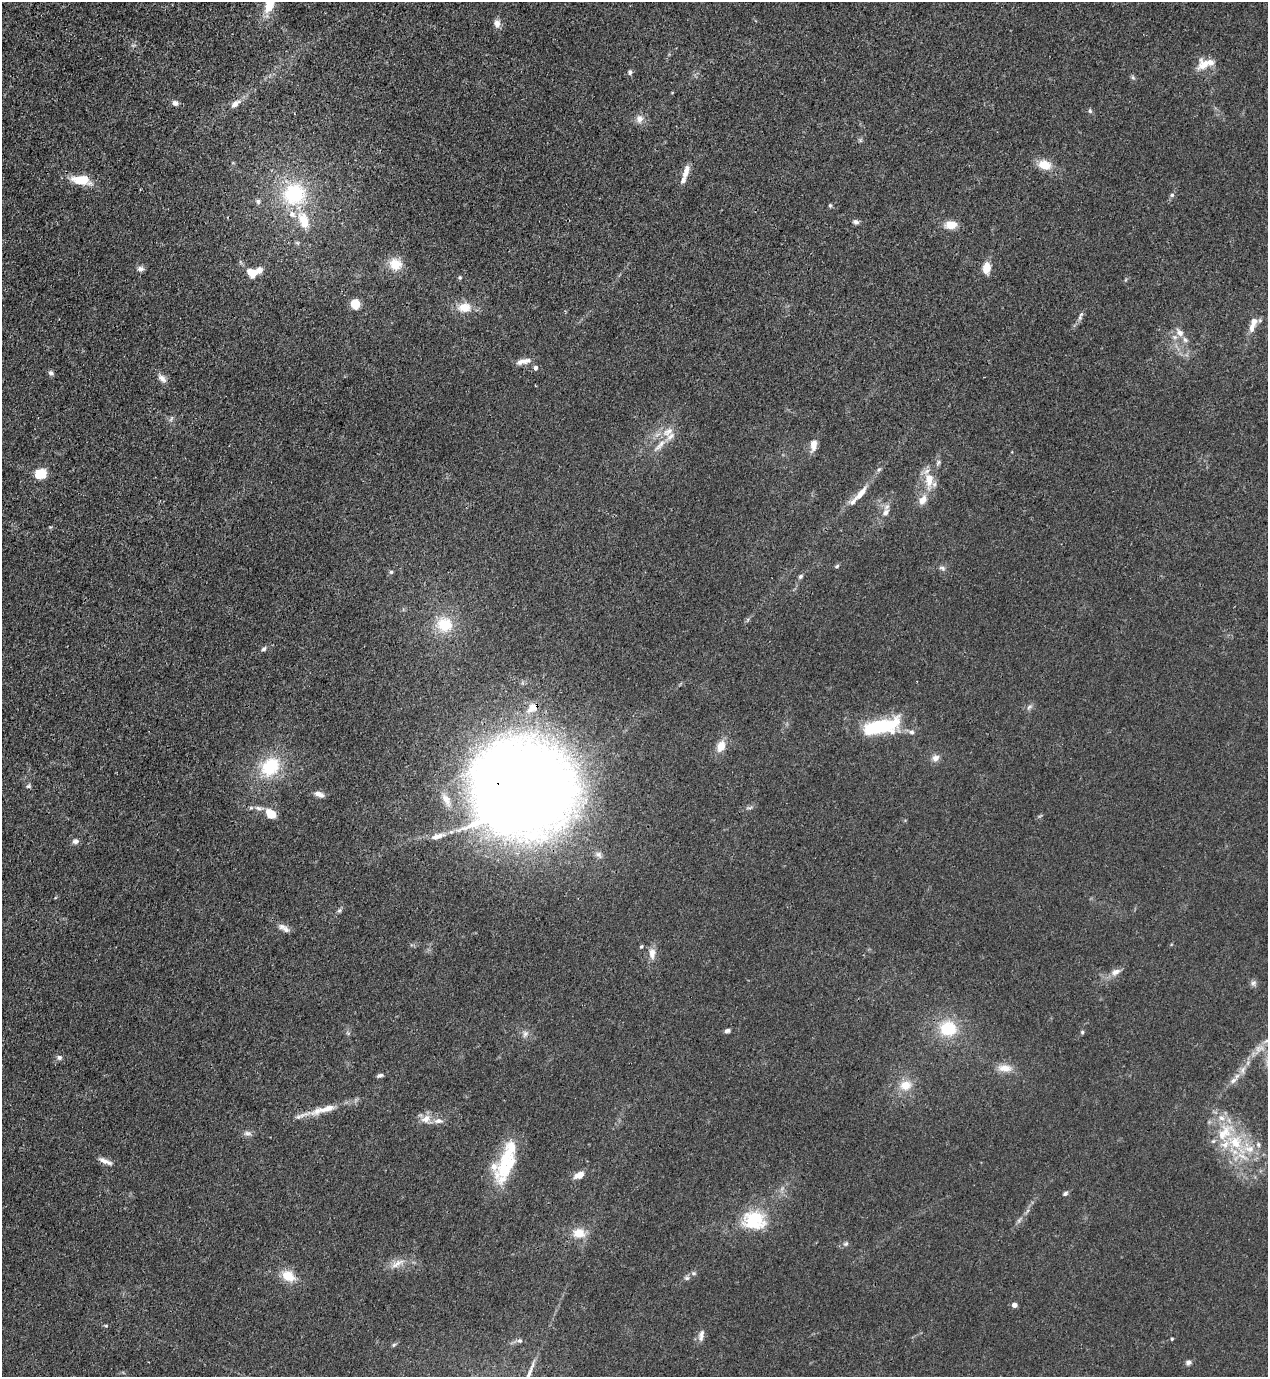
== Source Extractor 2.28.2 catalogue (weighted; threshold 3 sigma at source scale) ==
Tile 11 of 4 x 4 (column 3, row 3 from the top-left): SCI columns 2886-4151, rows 1416-2790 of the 5639 x 5578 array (HDU 1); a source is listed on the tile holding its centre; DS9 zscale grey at full resolution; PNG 1270 x 1379 px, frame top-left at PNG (2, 2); no overlay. Shown black and unused: <1% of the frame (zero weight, under 3 of 4 exposures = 7% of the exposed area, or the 3 px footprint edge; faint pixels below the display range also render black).
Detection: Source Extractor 2.28.2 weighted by HDU 2 'WHT'; one run over the whole footprint, this tile lists its part. Background 0.0145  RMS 0.0024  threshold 0.0108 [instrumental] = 3 sigma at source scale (4.5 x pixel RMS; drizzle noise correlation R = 1.50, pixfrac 1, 0.05/0.05 arcsec/px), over >= 5 px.
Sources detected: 128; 1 too faint to see at this stretch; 1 inside a brighter object's white glare — not listed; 19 inside a brighter listed object's ellipse — not listed separately; the other 107 listed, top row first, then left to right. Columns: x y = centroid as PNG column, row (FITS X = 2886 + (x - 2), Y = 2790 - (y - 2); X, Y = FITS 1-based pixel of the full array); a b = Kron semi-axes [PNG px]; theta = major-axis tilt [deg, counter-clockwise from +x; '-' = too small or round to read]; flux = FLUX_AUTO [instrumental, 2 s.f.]
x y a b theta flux
497 23 10 8 -84 1.4
1205 64 21 14 21 3.8
630 72 6 5 - 0.59
1133 78 7 4 -19 0.4
175 103 7 7 - 0.88
235 104 15 8 38 1.7
1090 111 6 6 - 0.5
639 119 11 9 82 1.6
1044 165 15 11 -16 4
686 171 22 7 72 2.1
82 180 22 10 -4 5.9
294 194 28 27 - 19
1172 195 6 5 - 0.55
258 201 7 6 - 0.69
830 205 6 4 68 0.35
304 220 24 13 -70 5.8
856 222 8 6 -15 0.76
951 225 12 8 5 3.3
395 264 13 11 -28 4.8
986 268 11 7 78 3.7
140 269 8 7 - 0.9
252 272 12 9 -21 3.9
460 278 5 5 - 0.35
355 304 7 6 - 6.4
464 307 17 12 6 4
1080 318 6 4 -46 0.41
1253 322 12 9 -88 1.7
1180 333 12 8 -56 1.7
523 361 20 6 12 1.8
535 368 5 5 - 0.76
51 373 7 6 - 0.71
162 378 15 8 -47 1.4
171 419 9 4 57 0.49
668 432 17 9 34 2.7
813 445 14 7 82 2.2
659 446 25 6 46 2.3
938 462 8 5 51 0.58
879 469 7 5 53 0.48
40 474 8 7 - 9
930 478 14 13 - 3.5
861 493 21 7 50 2.9
922 500 11 7 55 2.5
885 512 11 7 50 1.4
837 566 6 4 18 0.41
942 568 10 5 -18 0.68
391 572 5 5 - 0.39
800 576 6 5 - 0.55
444 624 22 20 -6 8.1
264 649 7 5 36 0.55
1029 707 9 4 36 0.62
532 708 17 11 39 3.1
881 726 37 13 11 22
911 732 9 6 -4 0.84
721 746 14 9 67 3.1
935 758 10 9 - 1.4
270 767 27 22 46 12
28 786 7 6 - 0.5
525 789 76 71 -4 470
319 794 11 6 -18 1.4
446 800 19 9 -60 2.6
259 808 12 6 -8 1.1
750 808 9 3 13 0.49
271 814 13 9 -43 3.2
437 836 20 8 17 2.4
75 841 8 7 - 0.84
598 854 10 8 -31 1.1
339 911 6 4 2 0.43
282 926 11 8 -16 1.2
641 946 5 5 - 0.35
652 953 15 8 -90 2.1
1115 972 13 8 26 1.6
1253 983 8 7 - 0.78
948 1028 20 17 -6 9.5
727 1031 7 5 18 0.7
1082 1032 5 5 - 0.36
348 1033 7 4 -34 0.39
525 1034 9 8 - 1
59 1058 7 7 - 0.68
1005 1068 18 10 -4 3
1243 1070 12 7 65 1.5
380 1075 8 5 12 0.65
1233 1080 13 6 33 1.4
905 1085 16 13 15 3.7
324 1109 45 9 16 5.7
1221 1118 9 8 - 1.7
426 1119 14 12 29 2.4
247 1133 11 7 -1 0.95
1236 1142 22 18 -62 9.6
1258 1144 8 6 -88 0.7
105 1161 20 6 -23 1.5
504 1168 49 21 73 12
579 1175 14 8 25 2
1065 1194 7 5 33 0.56
752 1220 24 20 -58 11
579 1233 15 12 -4 4
846 1244 7 6 - 0.59
398 1263 24 7 29 2.4
693 1273 7 5 -1 0.55
288 1276 15 12 -35 4.8
687 1278 8 6 -14 0.59
1014 1305 4 4 - 1.6
106 1326 6 4 0 0.29
701 1335 16 7 77 1.4
1172 1339 4 3 - 0.28
520 1341 6 6 - 0.55
394 1345 6 5 - 0.4
1188 1362 7 6 - 0.84
Overlapping masked pixels (flux is a lower limit): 3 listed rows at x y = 532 708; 525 789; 324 1109